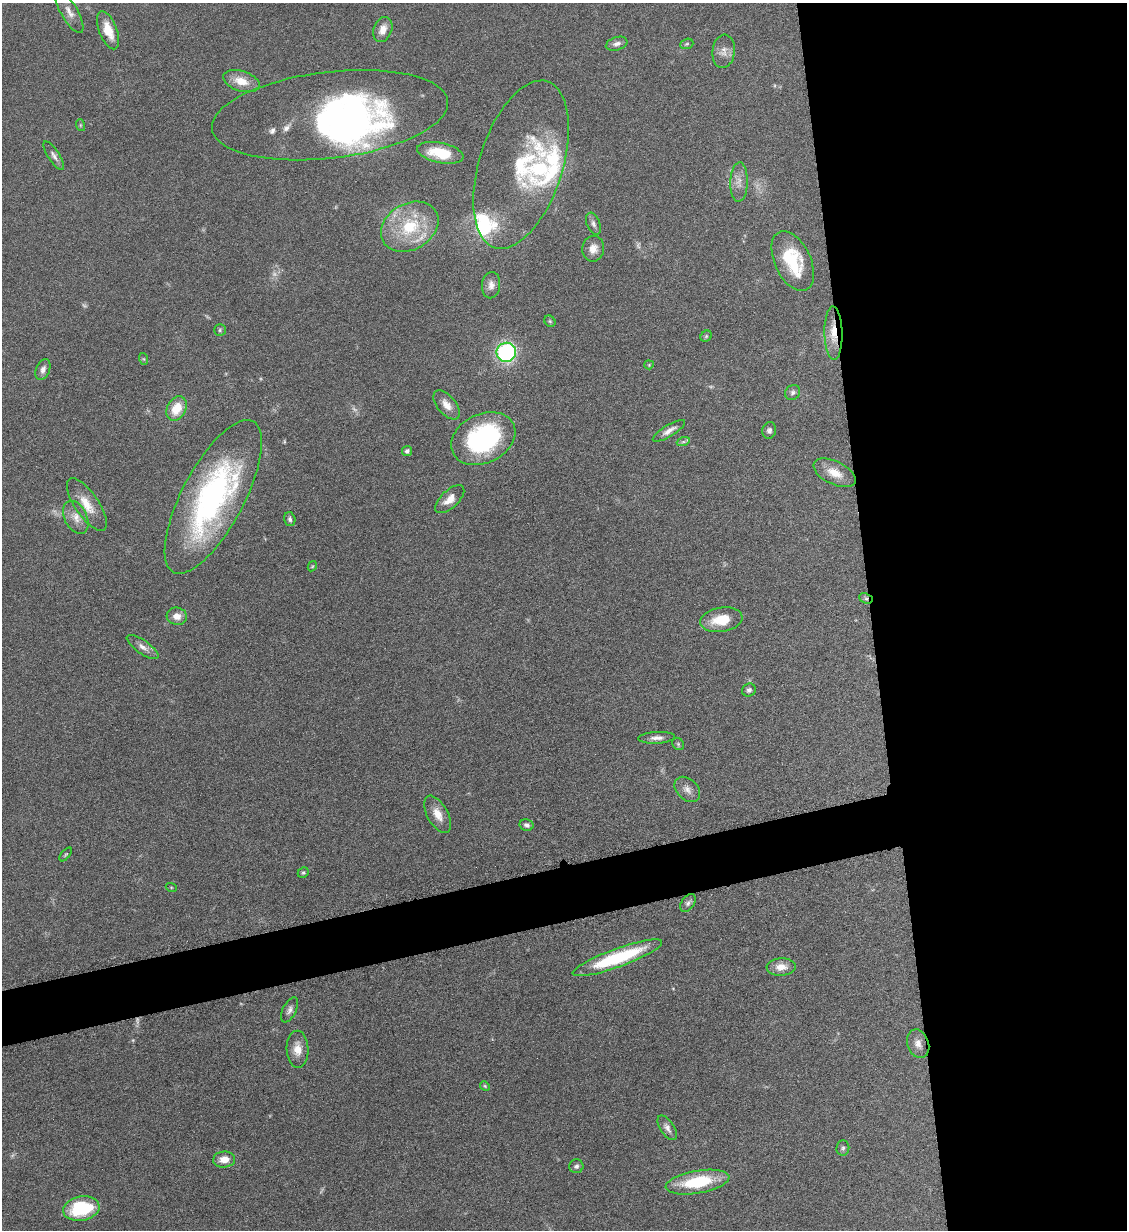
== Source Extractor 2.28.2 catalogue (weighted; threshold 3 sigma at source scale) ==
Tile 8 of 4 x 4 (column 4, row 2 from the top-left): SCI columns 3517-4641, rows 2465-3692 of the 4901 x 4928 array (HDU 1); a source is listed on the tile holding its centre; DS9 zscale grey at full resolution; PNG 1129 x 1232 px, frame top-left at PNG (2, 3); each listed source drawn as its Kron ellipse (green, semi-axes under 4 px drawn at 4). Shown black and unused: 26% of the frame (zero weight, under 6 of 12 exposures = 1% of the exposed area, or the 3 px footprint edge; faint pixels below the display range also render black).
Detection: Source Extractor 2.28.2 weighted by HDU 2 'WHT'; one run over the whole footprint, this tile lists its part. Background 0.101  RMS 0.004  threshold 0.0162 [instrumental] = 3 sigma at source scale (4.09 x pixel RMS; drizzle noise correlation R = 1.36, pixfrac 0.8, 0.05/0.05 arcsec/px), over >= 5 px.
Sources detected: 85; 8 too faint to see at this stretch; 4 inside a brighter object's white glare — neither listed nor drawn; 6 inside a brighter listed object's ellipse — not listed separately; the other 67 listed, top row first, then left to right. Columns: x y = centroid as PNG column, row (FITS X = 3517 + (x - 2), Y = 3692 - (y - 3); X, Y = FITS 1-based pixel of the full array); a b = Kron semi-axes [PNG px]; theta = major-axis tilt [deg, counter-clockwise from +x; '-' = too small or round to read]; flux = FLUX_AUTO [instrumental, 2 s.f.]
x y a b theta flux
69 12 24 8 -59 3.5
383 29 13 9 68 3.6
108 30 20 9 -68 6.7
617 44 11 6 18 1.6
687 44 7 5 21 0.58
724 51 17 11 84 3
241 81 19 10 -17 6.2
330 115 119 43 7 110
80 125 6 4 -72 0.43
440 153 23 10 -12 12
54 156 16 5 -57 1.6
521 165 87 41 72 38
739 182 20 8 88 3.3
593 224 11 6 -69 1.4
410 227 30 23 30 21
593 249 13 11 81 3.4
793 261 32 18 -65 18
491 285 13 9 86 2.4
550 321 6 5 - 0.55
220 330 6 6 - 0.62
833 333 27 9 -89 6.4
706 336 6 5 - 0.52
506 352 10 9 - 56
144 359 6 4 -70 0.45
649 365 5 4 - 0.38
43 369 11 7 70 1.9
793 392 8 7 - 1.1
447 405 17 9 -51 3.4
177 408 13 9 61 7.7
769 430 8 7 - 1.3
669 431 18 5 31 2.5
483 439 34 24 26 50
683 442 7 4 19 0.8
407 451 5 5 - 0.88
835 473 23 11 -25 5.6
213 497 85 31 62 96
450 499 18 8 43 4
87 505 31 12 -56 7.1
76 517 18 11 -64 4
290 519 7 5 -74 1
312 566 5 4 - 0.37
866 598 7 5 -26 0.8
177 616 10 8 -13 3.3
721 620 21 12 9 9.4
143 647 19 6 -35 2.6
749 690 7 6 - 1.2
657 738 18 6 3 2.2
678 744 7 5 -47 0.62
687 789 15 10 -44 2.7
438 814 20 10 -61 4.7
527 825 7 5 -13 1.1
66 854 8 3 50 0.47
303 873 6 5 - 0.58
171 887 5 3 - 0.32
688 903 10 6 56 1.3
617 958 47 9 20 30
781 967 14 8 2 4
290 1010 13 6 63 1.7
918 1044 15 10 -70 3.1
297 1049 18 11 -89 4.7
485 1086 5 4 - 0.45
667 1128 14 7 -56 1.9
843 1148 7 6 - 0.93
224 1159 11 8 6 4.4
576 1166 7 7 - 1.1
698 1182 32 11 10 21
81 1208 18 12 10 24
Overlapping masked pixels (flux is a lower limit): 2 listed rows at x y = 833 333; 866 598